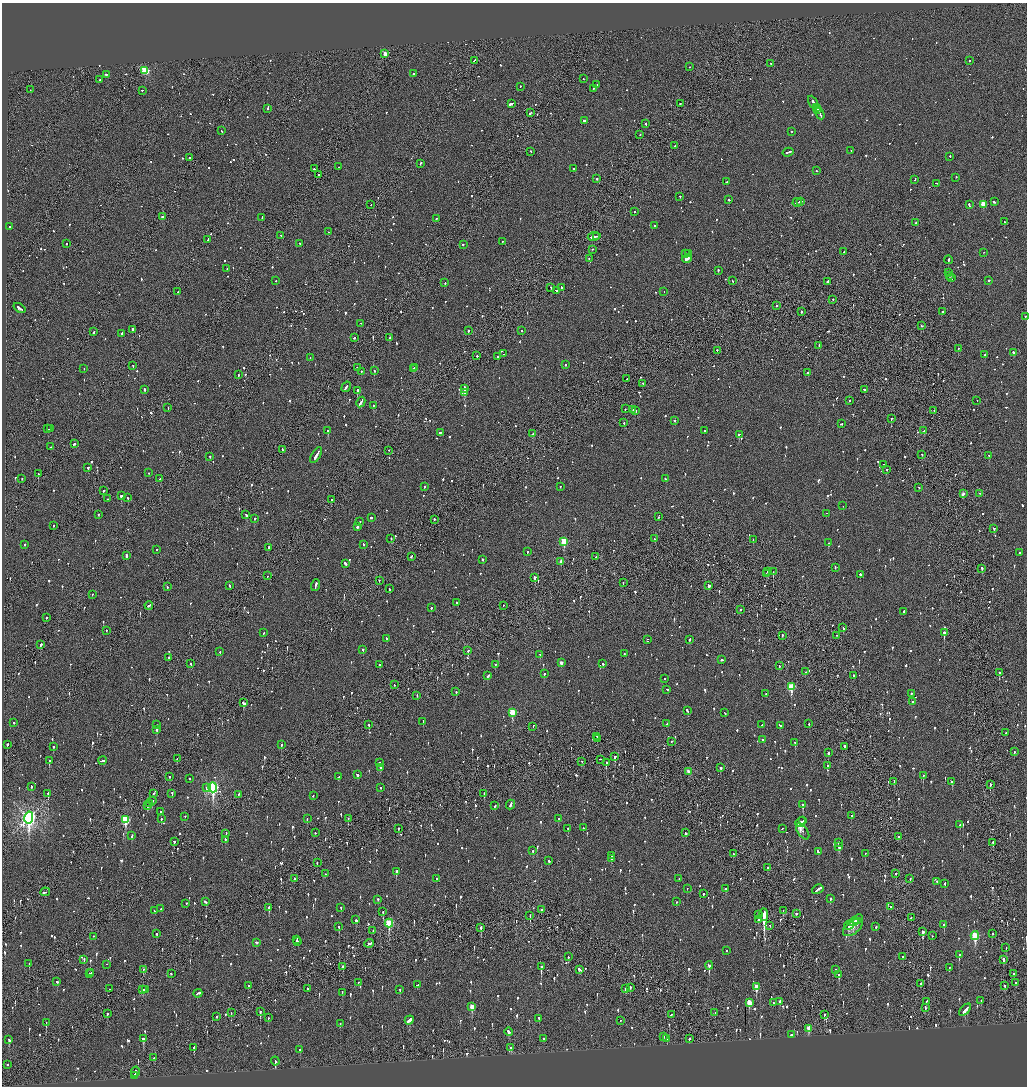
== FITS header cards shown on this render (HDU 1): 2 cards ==
NAXIS1  =                 2050
NAXIS2  =                 2168

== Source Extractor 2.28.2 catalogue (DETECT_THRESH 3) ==
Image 2050 x 2168 px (HDU 1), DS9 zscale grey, zoomed out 1/2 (1 PNG px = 2 x 2 image px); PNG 1029 x 1088 px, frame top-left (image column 2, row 2168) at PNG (2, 3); each listed source drawn as its Kron ellipse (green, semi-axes under 4 px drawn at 4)
Background -0.109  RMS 0.098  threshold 0.295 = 3 sigma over >= 5 px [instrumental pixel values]
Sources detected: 1637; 86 cannot appear on this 1/2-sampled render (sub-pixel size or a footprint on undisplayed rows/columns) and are neither listed nor drawn; of the other 1551, the 500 brightest by FLUX_AUTO listed and drawn (1051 fainter detections omitted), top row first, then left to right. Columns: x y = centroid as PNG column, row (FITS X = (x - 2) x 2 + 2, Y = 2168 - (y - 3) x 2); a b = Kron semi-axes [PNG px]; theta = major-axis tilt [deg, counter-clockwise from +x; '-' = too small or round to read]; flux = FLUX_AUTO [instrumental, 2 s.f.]
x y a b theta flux
385 54 3 2 - 290
474 61 3 1 - 100
969 61 2 2 - 62
771 64 2 2 - 62
690 67 2 2 - 76
145 71 3 3 - 1200
413 74 2 2 - 73
106 75 2 2 - 160
583 79 2 2 - 72
100 80 2 2 - 290
597 85 3 2 - 480
520 87 2 2 - 62
593 89 2 2 - 170
30 90 2 1 - 84
142 91 2 1 - 360
813 103 7 2 -61 260
511 104 4 2 - 1500
680 104 2 1 - 130
816 108 3 2 - 310
267 109 3 2 - 160
817 110 2 2 - 280
530 113 3 2 - 130
820 114 6 2 -61 350
584 121 2 2 - 620
645 124 3 2 - 100
222 131 3 2 - 73
792 132 2 1 - 190
640 135 2 2 - 79
675 146 2 1 - 130
851 151 2 2 - 67
531 152 2 2 - 63
788 153 5 2 - 190
950 157 2 2 - 140
190 158 2 2 - 100
420 164 3 2 - 140
338 167 2 1 - 64
314 169 3 2 - 130
574 169 2 2 - 160
816 171 2 2 - 77
319 175 2 2 - 85
956 178 2 2 - 76
597 179 2 2 - 150
915 180 2 2 - 91
727 182 3 2 - 74
936 184 4 2 - 140
680 197 2 2 - 110
729 200 2 2 - 130
801 202 3 2 - 120
994 202 3 2 - 130
797 203 4 1 - 230
371 205 2 2 - 66
969 205 3 2 - 130
983 205 3 3 - 460
635 212 2 2 - 74
162 217 2 2 - 190
262 218 3 2 - 120
437 219 2 2 - 67
1004 222 2 2 - 240
916 223 2 2 - 65
654 226 2 2 - 170
10 227 2 2 - 130
328 232 2 2 - 66
281 236 3 2 - 140
594 237 6 2 10 360
596 237 3 2 - 180
208 240 4 1 - 220
502 242 2 2 - 71
66 244 2 2 - 95
300 244 2 2 - 87
463 245 2 2 - 93
592 250 2 1 - 68
844 252 2 1 - 95
984 253 2 2 - 70
685 254 3 3 - 320
689 254 2 2 - 110
589 259 2 2 - 72
687 259 5 2 - 430
948 260 4 2 - 150
227 269 2 2 - 110
718 271 3 2 - 100
949 273 2 2 - 130
950 276 3 2 - 200
952 278 2 2 - 110
276 281 2 1 - 63
732 281 2 2 - 180
989 281 2 2 - 540
827 282 3 2 - 300
445 283 2 2 - 91
551 288 2 2 - 84
561 288 3 2 - 140
556 291 2 1 - 110
178 292 2 2 - 120
664 292 2 1 - 92
833 300 2 2 - 65
776 306 2 2 - 61
20 308 6 2 -36 310
801 312 2 2 - 190
942 312 2 2 - 75
1025 317 2 2 - 160
361 324 2 1 - 120
921 326 2 2 - 97
133 330 3 2 - 380
468 331 2 2 - 330
522 331 2 2 - 68
94 332 3 2 - 110
122 334 2 2 - 260
354 338 2 2 - 220
390 338 4 2 - 230
819 346 3 2 - 68
958 349 2 2 - 240
717 351 2 2 - 84
1013 353 3 2 - 270
504 354 2 1 - 81
985 355 2 2 - 90
477 356 2 2 - 230
498 357 2 2 - 110
310 358 2 2 - 66
565 365 2 2 - 110
133 366 2 2 - 63
357 368 2 2 - 71
414 368 2 2 - 340
84 369 2 1 - 63
414 369 2 2 - 280
374 371 2 2 - 120
361 372 2 2 - 69
808 373 2 2 - 120
238 375 2 2 - 62
627 379 2 1 - 85
643 384 2 2 - 130
346 387 5 2 - 200
465 389 3 2 - 700
145 390 2 2 - 320
865 390 3 2 - 150
357 391 3 1 - 5400
465 393 4 3 - 470
850 401 2 2 - 150
977 401 2 1 - 85
361 402 5 2 - 600
373 406 2 2 - 74
168 408 3 1 - 64
625 409 2 2 - 68
633 410 4 2 - 170
635 411 2 1 - 130
934 411 2 2 - 66
891 419 2 2 - 210
675 421 2 2 - 150
624 423 2 2 - 90
841 424 3 2 - 66
48 429 2 1 - 170
50 429 4 2 - 100
328 431 2 2 - 380
704 431 2 2 - 63
924 431 2 2 - 86
440 433 2 2 - 110
532 434 3 2 - 240
739 435 2 2 - 220
74 444 3 2 - 140
51 447 2 2 - 150
282 450 3 1 - 99
389 451 2 2 - 68
922 455 2 1 - 76
316 456 9 2 59 400
989 456 2 1 - 140
210 457 2 2 - 90
884 465 2 2 - 82
88 468 2 2 - 140
887 470 2 2 - 82
149 473 2 2 - 68
38 474 2 2 - 170
22 479 2 2 - 130
159 479 3 2 - 69
666 479 3 2 - 100
424 487 2 2 - 140
560 487 2 2 - 65
919 488 2 2 - 64
103 491 2 2 - 160
963 494 2 2 - 120
980 494 2 1 - 100
121 496 2 2 - 500
128 498 2 2 - 240
107 499 2 2 - 210
331 500 2 2 - 99
843 506 2 2 - 68
827 514 2 1 - 98
98 515 2 2 - 100
246 515 3 2 - 110
659 517 3 2 - 93
371 518 2 2 - 160
255 519 2 2 - 76
434 520 3 1 - 90
360 522 3 2 - 170
54 526 2 2 - 64
357 527 2 2 - 330
994 529 2 2 - 68
391 539 2 2 - 82
655 539 2 2 - 73
753 540 2 2 - 78
564 542 3 3 - 930
828 543 2 2 - 230
25 545 2 2 - 130
363 545 2 2 - 62
269 548 2 2 - 160
157 550 2 2 - 67
527 552 2 2 - 65
1020 553 2 2 - 67
126 556 3 2 - 210
411 557 3 2 - 91
596 557 2 1 - 73
482 560 2 2 - 170
561 562 3 2 - 140
345 564 3 2 - 110
835 568 2 2 - 72
982 569 2 2 - 130
768 572 2 2 - 62
773 572 2 1 - 150
766 574 2 2 - 72
860 575 2 2 - 380
267 576 2 1 - 68
535 578 3 2 - 290
379 581 2 2 - 79
623 583 2 2 - 67
230 586 2 2 - 150
315 586 6 2 72 230
709 586 3 2 - 230
167 587 2 1 - 130
389 589 3 2 - 110
92 595 2 2 - 73
456 603 2 2 - 69
149 606 4 2 - 110
503 606 2 1 - 98
431 608 2 2 - 110
740 610 2 2 - 78
904 612 2 2 - 81
46 618 2 2 - 92
843 628 3 2 - 200
106 631 2 2 - 84
264 633 3 2 - 61
944 633 2 2 - 650
782 636 2 1 - 120
837 636 2 2 - 69
386 639 2 2 - 150
647 640 2 1 - 210
690 640 3 2 - 100
41 645 2 2 - 200
363 650 2 2 - 190
468 651 2 2 - 90
220 652 2 2 - 81
624 654 2 2 - 61
540 655 2 2 - 120
169 658 2 1 - 150
722 660 2 2 - 200
561 663 2 2 - 140
191 664 2 2 - 73
603 664 3 2 - 83
380 665 2 2 - 79
495 665 2 2 - 110
779 666 3 2 - 61
805 672 2 1 - 110
999 673 2 2 - 160
544 674 2 2 - 180
488 676 4 2 - 120
854 676 2 2 - 190
665 679 2 2 - 67
394 685 2 1 - 220
791 687 4 3 - 850
667 690 3 2 - 75
456 692 2 2 - 110
766 694 2 2 - 82
911 694 2 2 - 160
417 696 2 1 - 81
913 702 2 2 - 82
244 703 4 2 - 190
687 711 3 2 - 110
512 713 3 3 - 760
725 713 3 2 - 67
423 722 3 2 - 140
14 723 2 2 - 90
667 724 2 2 - 94
809 724 2 2 - 160
157 725 2 1 - 78
369 725 2 2 - 250
762 725 2 2 - 70
780 726 4 2 - 80
533 727 3 1 - 280
157 730 2 2 - 370
1005 733 2 2 - 71
597 737 2 2 - 62
598 739 2 2 - 150
763 740 2 2 - 75
672 742 2 2 - 66
795 743 2 2 - 140
7 745 2 2 - 240
281 745 2 2 - 130
53 747 2 2 - 120
844 747 2 2 - 440
1014 752 2 2 - 65
828 753 3 2 - 310
615 757 3 2 - 430
177 759 3 1 - 73
600 760 2 2 - 65
49 761 3 2 - 230
103 761 4 2 - 240
581 762 2 2 - 110
379 763 2 2 - 110
606 763 3 2 - 320
827 766 2 2 - 74
381 768 2 2 - 210
721 768 2 2 - 150
688 772 2 2 - 86
358 775 3 2 - 170
923 776 3 2 - 87
170 777 3 2 - 73
339 777 3 2 - 89
189 779 2 2 - 64
894 782 3 2 - 83
952 782 2 2 - 83
990 785 3 1 - 240
31 787 3 2 - 73
206 787 3 2 - 120
213 788 5 3 - 3800
381 788 2 2 - 67
48 794 3 2 - 180
153 794 2 2 - 79
172 794 3 2 - 100
484 794 3 2 - 91
239 795 3 2 - 67
313 796 2 2 - 100
152 801 4 2 - 110
149 804 3 2 - 110
510 805 5 2 - 240
803 805 3 2 - 380
147 806 3 2 - 110
495 806 3 2 - 90
161 812 2 2 - 98
851 816 3 2 - 110
185 817 2 2 - 62
29 818 6 4 78 8500
161 819 2 2 - 110
307 819 2 2 - 63
348 819 2 2 - 84
558 819 2 2 - 140
125 820 4 3 - 1300
802 821 2 1 - 780
800 823 5 2 - 2400
960 825 2 2 - 130
583 828 2 2 - 95
398 829 2 2 - 110
568 829 2 2 - 110
783 829 2 2 - 180
803 832 9 5 -55 130
315 833 2 2 - 72
685 833 3 2 - 410
226 834 3 2 - 79
132 836 3 2 - 79
898 837 2 1 - 230
225 840 3 2 - 140
174 842 2 2 - 65
838 843 2 2 - 71
993 843 2 2 - 210
839 847 3 2 - 210
533 851 2 2 - 66
818 852 3 2 - 84
733 854 2 2 - 63
865 854 2 2 - 72
611 856 2 2 - 130
611 859 2 2 - 84
548 861 3 2 - 88
317 863 3 2 - 99
768 868 3 2 - 140
396 872 4 2 - 180
325 874 2 1 - 94
896 874 3 2 - 110
294 879 3 1 - 220
437 879 2 2 - 82
679 879 2 2 - 82
910 879 3 2 - 86
937 882 2 2 - 67
945 884 3 2 - 160
687 889 2 1 - 71
726 889 3 2 - 130
818 890 6 2 31 370
45 892 5 2 - 280
703 894 2 2 - 460
830 899 2 2 - 71
378 900 2 2 - 270
205 902 3 2 - 150
676 902 2 2 - 80
186 904 2 2 - 140
891 907 2 2 - 110
269 908 2 1 - 310
341 908 2 2 - 140
161 909 2 2 - 110
542 910 2 1 - 86
154 911 2 2 - 87
783 911 2 1 - 66
383 912 2 2 - 62
796 914 2 2 - 72
759 915 3 2 - 130
764 915 6 2 -89 24000
530 916 3 1 - 99
911 918 3 1 - 88
356 920 3 2 - 100
758 920 2 2 - 200
857 920 6 3 38 570
854 922 5 1 - 590
389 924 4 3 - 1100
849 925 5 2 - 430
944 925 3 2 - 160
770 926 2 2 - 73
339 927 3 2 - 120
876 927 3 2 - 84
481 928 3 2 - 230
853 928 11 6 39 200
373 931 2 1 - 64
922 932 4 2 - 250
157 934 2 2 - 100
993 934 2 2 - 76
932 936 2 2 - 82
975 936 4 3 - 1200
93 937 2 2 - 120
297 940 3 2 - 120
298 942 3 2 - 110
256 943 3 2 - 74
369 944 5 2 - 160
1006 948 2 2 - 64
726 951 2 2 - 78
959 955 3 2 - 290
568 957 2 2 - 62
903 957 2 2 - 210
84 960 3 2 - 94
1003 960 3 2 - 480
29 964 2 2 - 72
107 965 2 2 - 130
709 966 4 2 - 390
343 967 3 2 - 160
541 967 4 2 - 350
949 968 2 2 - 68
144 970 3 2 - 150
580 970 4 2 - 120
836 970 2 2 - 62
91 973 2 1 - 94
89 974 4 2 - 170
171 974 2 2 - 72
1014 974 2 2 - 250
839 975 3 2 - 310
57 982 2 2 - 79
358 983 2 1 - 120
1016 983 3 2 - 120
920 984 3 2 - 120
418 985 3 2 - 100
248 986 2 2 - 67
1005 986 2 2 - 210
756 987 3 3 - 290
630 988 3 2 - 63
110 989 2 1 - 82
307 989 2 2 - 290
626 989 3 2 - 140
142 990 4 2 - 150
145 990 2 2 - 71
400 990 2 2 - 80
342 993 3 2 - 69
198 994 4 2 - 170
981 1001 2 2 - 95
780 1002 2 2 - 200
926 1002 3 2 - 130
749 1003 4 3 - 370
773 1003 2 2 - 130
472 1007 4 3 - 350
925 1008 3 2 - 73
965 1010 7 2 49 280
260 1012 3 2 - 140
231 1013 2 1 - 85
715 1013 2 2 - 80
107 1014 2 2 - 77
671 1015 3 2 - 130
824 1015 2 2 - 160
217 1017 3 1 - 100
268 1018 2 1 - 88
539 1019 3 2 - 70
409 1020 5 2 - 700
620 1021 2 2 - 140
46 1023 3 1 - 180
340 1024 2 2 - 82
809 1029 4 2 - 300
508 1032 4 2 - 140
791 1035 2 2 - 230
664 1037 3 2 - 140
143 1039 2 2 - 460
544 1039 2 2 - 67
667 1039 2 1 - 74
689 1039 3 2 - 160
9 1040 4 2 - 160
194 1048 3 2 - 100
511 1048 3 2 - 260
300 1050 2 2 - 160
154 1058 2 2 - 65
275 1062 4 2 - 310
7 1065 2 2 - 82
135 1072 5 2 - 240
134 1076 4 1 - 160
At the frame edge (FLAGS 8, measured only in part): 1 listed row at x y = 1025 317
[1051 fainter detections neither listed nor drawn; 86 sub-pixel or undisplayed-footprint detections neither listed nor drawn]